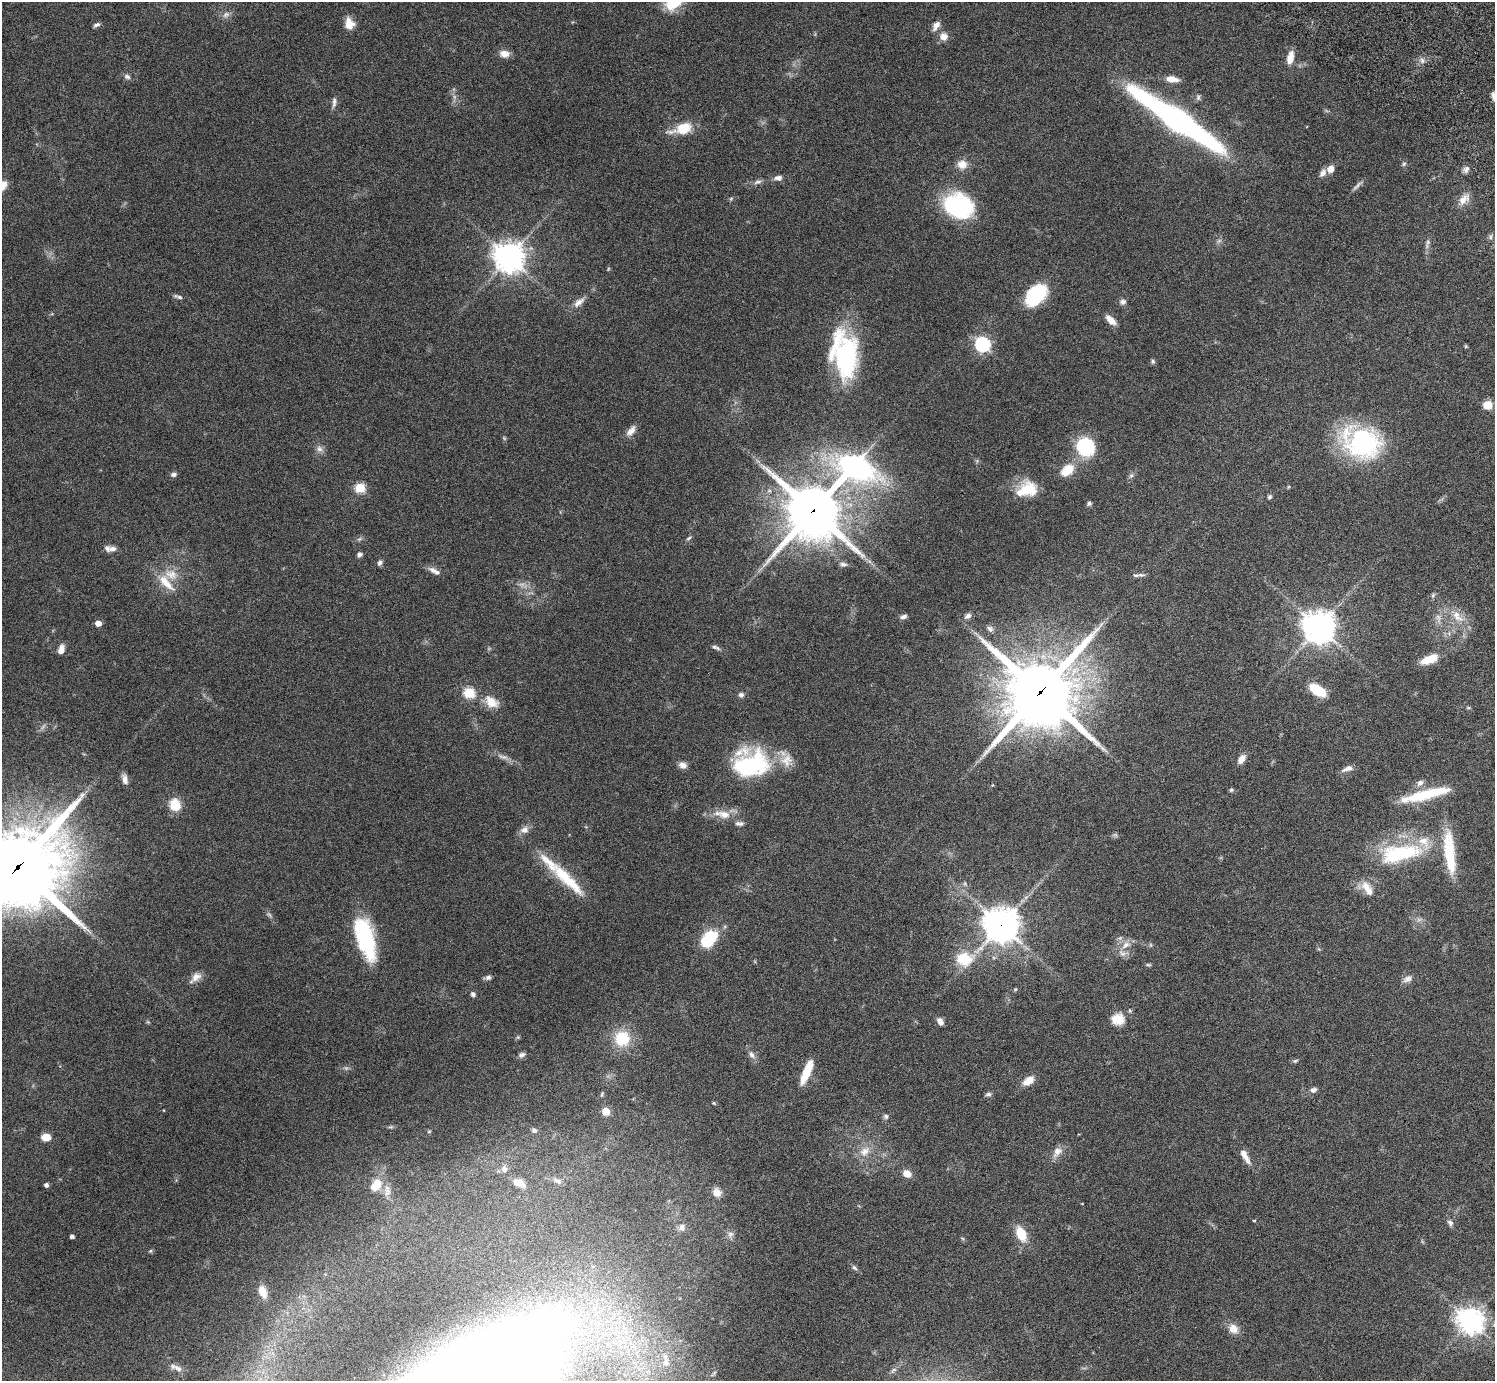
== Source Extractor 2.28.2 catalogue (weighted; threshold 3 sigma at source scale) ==
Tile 10 of 4 x 4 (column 2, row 3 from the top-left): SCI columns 1539-3031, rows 1727-3105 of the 6059 x 6069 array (HDU 1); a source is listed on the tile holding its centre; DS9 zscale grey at full resolution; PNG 1497 x 1383 px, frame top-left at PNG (2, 2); no overlay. Shown black and unused: <1% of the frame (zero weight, under 3 of 6 exposures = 3% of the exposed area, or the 3 px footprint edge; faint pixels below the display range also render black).
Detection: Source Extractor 2.28.2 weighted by HDU 2 'WHT'; one run over the whole footprint, this tile lists its part. Background 0.0836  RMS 0.0047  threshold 0.0192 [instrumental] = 3 sigma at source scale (4.09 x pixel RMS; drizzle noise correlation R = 1.36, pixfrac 0.8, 0.05/0.05 arcsec/px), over >= 5 px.
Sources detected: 171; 9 too faint to see at this stretch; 2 inside a brighter object's white glare — not listed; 10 inside a brighter listed object's ellipse — not listed separately; the other 150 listed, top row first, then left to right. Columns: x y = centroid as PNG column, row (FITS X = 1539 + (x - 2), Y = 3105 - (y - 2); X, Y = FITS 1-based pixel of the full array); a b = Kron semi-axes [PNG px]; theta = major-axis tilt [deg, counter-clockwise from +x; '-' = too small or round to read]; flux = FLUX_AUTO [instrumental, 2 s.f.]
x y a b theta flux
673 4 23 13 27 10
226 15 11 8 22 2
349 23 13 10 -75 4.9
97 25 9 5 23 1.1
936 25 13 7 57 2.7
944 36 10 10 - 3.3
504 54 12 9 -7 3.3
1290 58 16 8 78 4.6
1422 60 8 5 -65 1.2
127 77 8 6 -19 1.3
1172 79 13 6 -7 4.8
1494 96 10 6 -73 2.1
1198 97 8 6 89 1
334 102 15 5 85 1.7
1178 120 87 14 -34 160
683 129 23 10 16 11
962 164 12 10 -18 4.3
1404 164 7 5 68 0.8
1330 169 8 7 - 3.2
1466 169 9 7 52 1.5
1323 173 12 7 55 2
778 178 11 7 3 1.9
758 182 11 6 13 1.5
2 186 15 9 42 4.8
1357 186 19 4 47 1.4
731 198 6 4 20 0.58
1464 199 18 10 45 3.6
958 206 29 22 -22 48
1491 237 7 4 -90 0.77
1428 242 8 6 86 1.1
509 257 10 9 - 580
608 269 5 3 - 0.43
1036 295 23 15 46 28
178 297 13 4 -16 1.2
579 302 17 8 40 3.2
1122 302 8 7 - 1.5
1111 320 13 6 -44 3.9
982 344 7 6 - 95
1466 346 6 4 72 0.42
845 355 50 27 -82 59
1153 361 7 5 -87 0.78
1487 405 5 5 - 16
631 431 16 8 50 2.9
1362 442 45 34 -20 58
1086 447 14 13 - 38
319 449 9 8 - 1.9
855 467 40 28 -8 110
1067 470 15 10 38 9.1
174 474 7 5 6 1.3
1131 475 8 5 52 1.1
360 488 5 5 - 24
1027 489 24 17 18 14
1269 497 6 5 - 0.83
1089 504 6 5 - 0.85
813 511 18 17 - 2300
689 538 8 5 37 0.83
113 549 12 8 6 2
359 554 7 6 - 1.2
380 563 7 5 55 1.4
843 564 10 5 -9 1.3
433 570 13 7 -24 2.3
1141 575 12 5 -5 1.5
166 583 32 11 -48 8.4
1433 595 8 5 64 0.79
904 616 9 6 20 1.4
968 616 11 7 35 1.8
1457 616 22 11 -47 6.9
1438 618 15 6 -77 2.3
98 623 5 4 - 3.9
1319 627 10 10 - 710
990 629 10 7 -39 1.6
714 647 9 5 -24 1.1
61 649 11 7 73 2.6
1429 659 20 8 22 8.3
1317 690 16 8 -31 14
1040 692 25 23 42 3400
469 693 6 5 - 30
741 695 7 6 - 1.3
491 702 19 12 -36 6.7
1468 708 6 4 -1 0.52
1241 759 12 7 57 3.2
683 765 9 7 -21 2.4
750 765 41 25 16 48
1348 768 15 6 18 2.4
125 779 14 7 -78 2.3
1420 783 11 8 42 2
1231 790 6 6 - 0.68
1423 795 51 11 15 20
175 805 9 8 - 13
724 814 18 11 -11 5.6
739 823 12 6 0 1.5
524 830 12 9 23 2.5
1400 853 61 23 10 39
18 867 34 31 32 3900
567 879 59 13 -44 19
965 884 6 4 -46 0.72
1366 887 18 12 -55 5.3
1001 925 12 12 - 760
365 937 46 17 -72 42
709 939 18 12 51 20
1126 945 15 9 29 3.8
1151 945 6 4 -71 0.52
964 959 21 17 3 14
1148 965 8 4 0 0.64
196 977 18 9 41 3.2
488 977 7 6 - 1.4
1408 979 14 8 25 2.2
1015 989 5 4 - 0.58
473 994 4 4 - 1.6
1118 1019 17 15 14 6.8
940 1022 8 6 -59 2.3
622 1039 14 14 - 17
522 1055 9 6 20 1.4
752 1055 13 7 -55 2.1
1295 1061 8 4 21 0.71
806 1072 28 8 67 9.4
1028 1081 14 8 36 4.8
1313 1090 9 6 23 1.6
988 1094 8 5 7 0.97
606 1111 5 5 - 10
886 1116 7 6 - 1
534 1130 7 6 - 1
429 1131 5 4 - 0.5
46 1137 10 8 -2 4.1
865 1151 18 11 47 5.4
1057 1152 15 10 55 3.5
1245 1156 23 7 -61 4.2
504 1169 10 8 -69 2.1
907 1173 8 7 - 4.2
557 1181 14 7 -26 2
519 1183 16 9 -25 4.4
46 1185 4 4 - 1.3
376 1185 13 9 53 7.9
387 1191 17 9 -86 3.1
717 1192 11 10 - 2.9
1082 1204 3 2 - 0.24
1254 1220 4 3 - 0.37
1450 1223 10 7 -68 1.5
682 1227 10 9 - 2.3
730 1234 8 8 - 1.6
1021 1234 19 11 -64 8.6
72 1236 4 4 - 1.4
150 1251 5 5 - 0.58
854 1268 9 5 -44 1
262 1291 15 8 -69 4.7
1471 1321 9 8 - 480
1233 1329 10 9 - 5
666 1363 12 10 -78 3.2
178 1368 15 8 -30 2.5
893 1370 11 5 38 1.4
Overlapping masked pixels (flux is a lower limit): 4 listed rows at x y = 813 511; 1040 692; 18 867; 1001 925
Isophote crosses this tile's border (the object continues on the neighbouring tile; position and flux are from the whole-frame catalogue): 4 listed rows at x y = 673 4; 1494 96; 2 186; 18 867